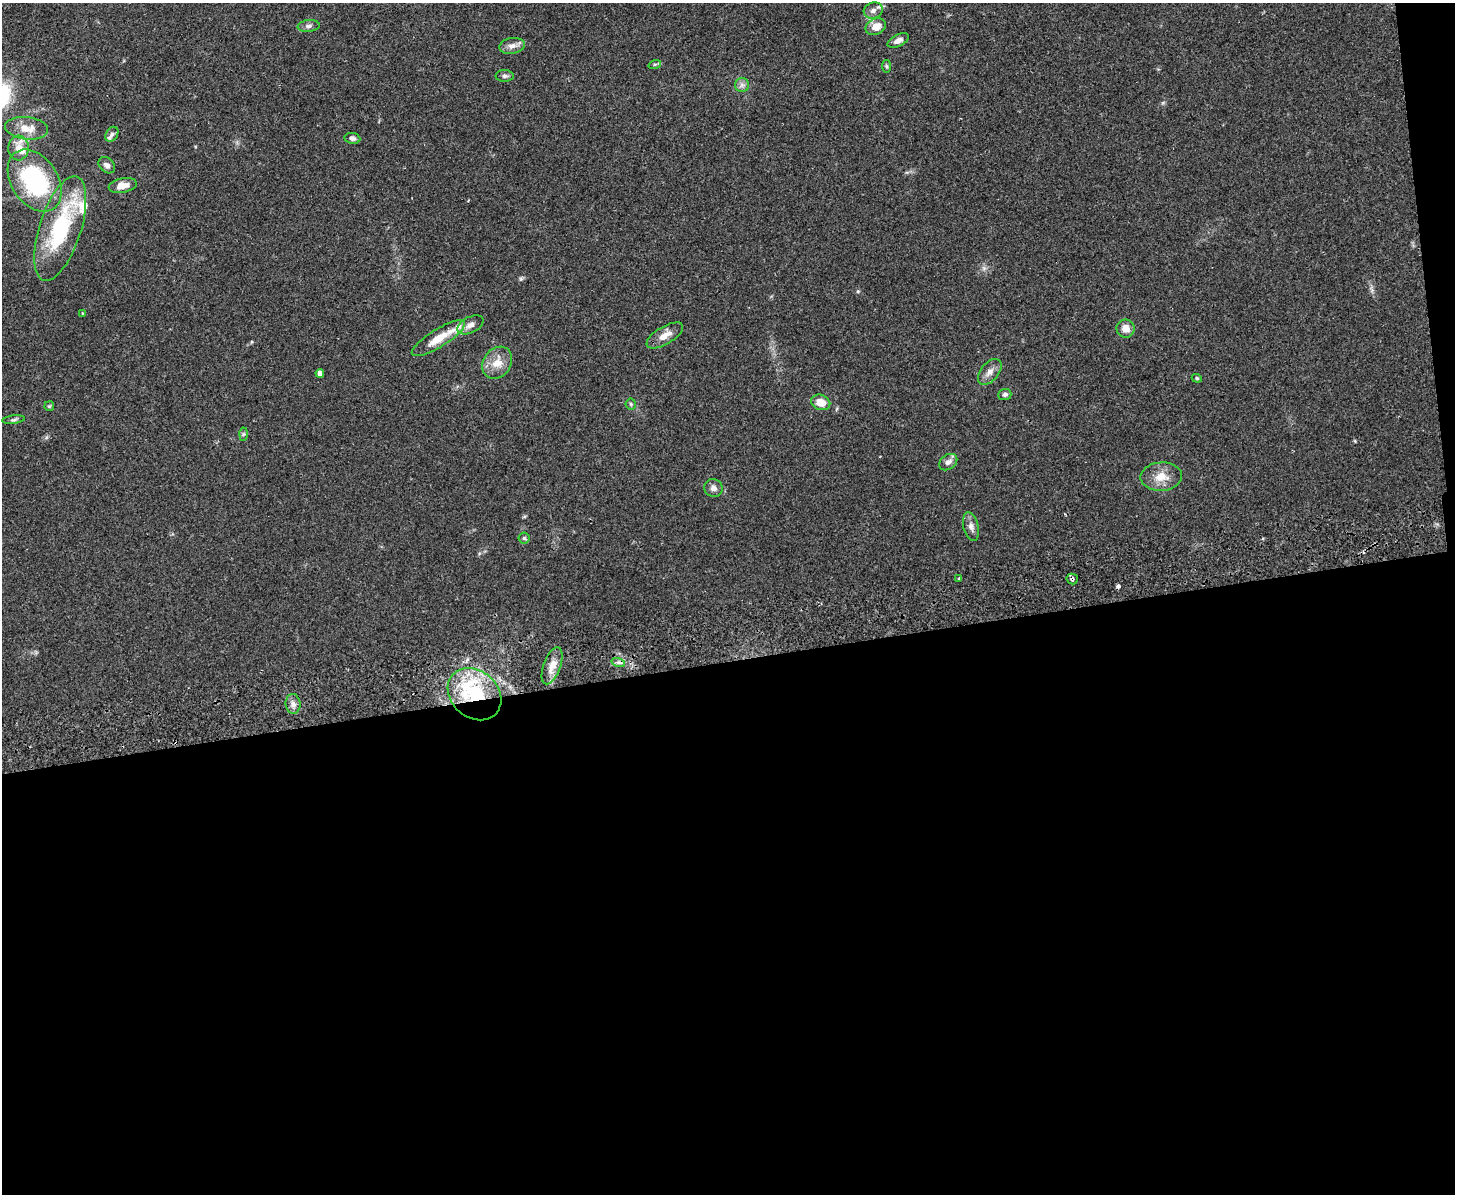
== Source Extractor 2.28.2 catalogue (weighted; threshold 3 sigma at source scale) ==
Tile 12 of 3 x 4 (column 3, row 4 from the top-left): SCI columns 3165-4617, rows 57-1248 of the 4766 x 4878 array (HDU 1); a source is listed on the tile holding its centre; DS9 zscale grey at full resolution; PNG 1457 x 1196 px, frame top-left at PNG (2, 3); each listed source drawn as its Kron ellipse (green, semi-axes under 4 px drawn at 4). Shown black and unused: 46% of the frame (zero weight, under 2 of 3 exposures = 3% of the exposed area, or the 3 px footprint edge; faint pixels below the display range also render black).
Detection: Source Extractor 2.28.2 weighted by HDU 2 'WHT'; one run over the whole footprint, this tile lists its part. Background 0.0672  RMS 0.0079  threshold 0.0354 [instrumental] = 3 sigma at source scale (4.5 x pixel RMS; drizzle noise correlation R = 1.50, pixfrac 1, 0.05/0.05 arcsec/px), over >= 5 px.
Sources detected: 50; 2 cosmic-ray / hot-pixel residue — neither listed nor drawn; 5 inside a brighter listed object's ellipse — not listed separately; the other 43 listed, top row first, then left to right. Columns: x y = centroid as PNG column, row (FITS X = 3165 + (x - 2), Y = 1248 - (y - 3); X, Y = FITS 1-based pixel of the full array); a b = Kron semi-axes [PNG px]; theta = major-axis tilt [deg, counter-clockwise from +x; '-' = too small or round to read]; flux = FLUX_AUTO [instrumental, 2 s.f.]
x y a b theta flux
873 10 10 8 17 3.7
309 26 11 6 6 2.5
876 27 11 7 25 8.9
898 41 11 6 25 4
512 46 13 8 9 4.5
655 64 6 4 18 1.1
887 66 6 4 -83 1.1
505 76 9 6 0 2
742 85 7 7 - 2.8
27 128 21 11 -6 11
112 134 8 6 57 1.9
352 138 8 5 -8 2.2
18 148 12 10 88 7.4
107 165 9 7 -43 3.2
35 181 34 23 -57 92
123 185 14 7 12 7.2
60 229 54 21 72 75
82 313 3 3 - 0.72
470 325 14 8 26 4.8
1126 329 9 9 - 6.7
665 335 21 8 31 7.7
438 338 31 9 32 16
497 363 17 13 54 12
990 372 15 9 50 5.4
320 373 4 4 - 3.9
1197 378 5 4 - 0.99
1005 394 6 5 - 2.2
821 402 10 7 -22 9.8
631 404 5 5 - 1.3
49 406 5 4 - 0.88
14 420 11 4 7 1.6
243 434 6 4 88 1.2
948 462 10 7 35 3.8
1161 477 21 14 4 12
713 488 9 8 - 3.3
971 526 15 7 -77 4.3
524 538 5 5 - 1.2
959 579 4 3 - 2.7
1072 579 5 5 - 2
618 662 7 4 -17 2.1
552 666 19 8 70 9.2
474 694 29 23 -41 59
293 704 10 7 -82 3.9
Overlapping masked pixels (flux is a lower limit): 2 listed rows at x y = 1072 579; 474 694